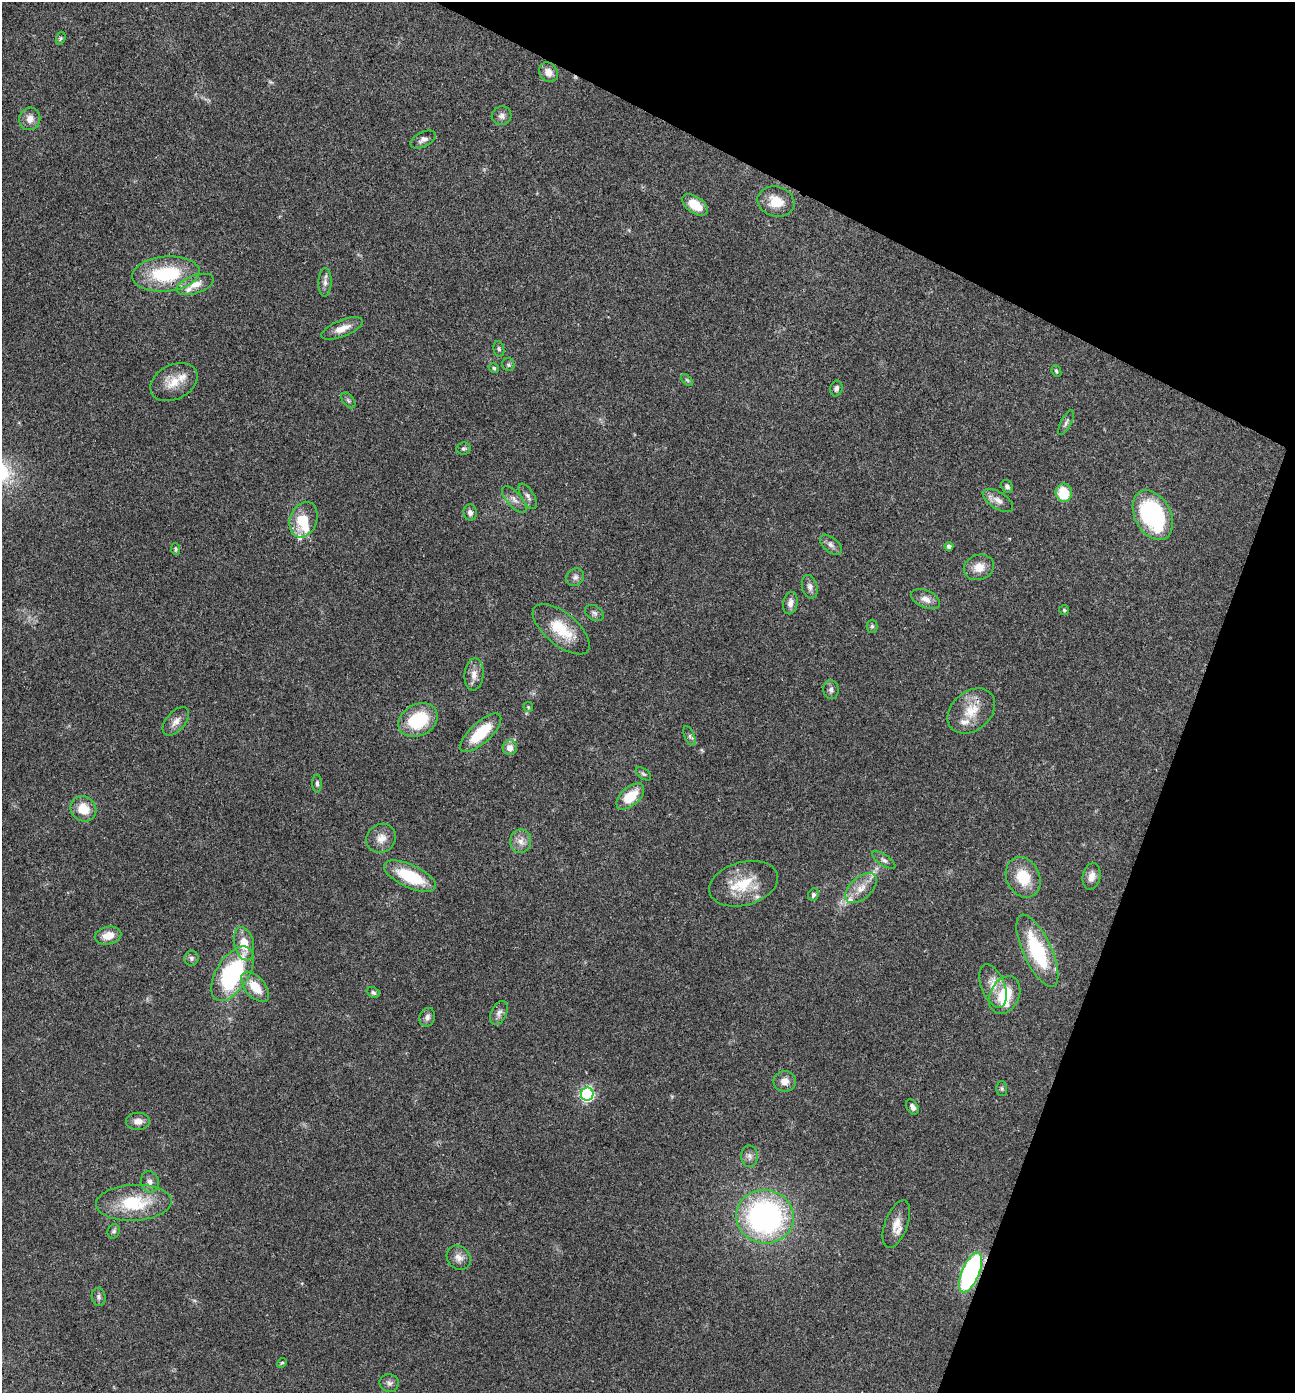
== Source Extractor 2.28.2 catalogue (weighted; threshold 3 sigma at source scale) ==
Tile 8 of 4 x 4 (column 4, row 2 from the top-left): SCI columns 4020-5312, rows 2791-4181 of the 5586 x 5576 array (HDU 1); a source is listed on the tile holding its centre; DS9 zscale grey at full resolution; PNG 1297 x 1395 px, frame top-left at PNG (2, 2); each listed source drawn as its Kron ellipse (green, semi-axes under 4 px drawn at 4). Shown black and unused: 20% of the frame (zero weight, under 3 of 4 exposures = <1% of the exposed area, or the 3 px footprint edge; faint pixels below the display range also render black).
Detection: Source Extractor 2.28.2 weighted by HDU 2 'WHT'; one run over the whole footprint, this tile lists its part. Background 0.0568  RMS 0.0051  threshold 0.0228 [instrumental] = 3 sigma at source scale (4.5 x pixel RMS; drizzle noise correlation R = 1.50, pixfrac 1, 0.05/0.05 arcsec/px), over >= 5 px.
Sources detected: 100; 1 too faint to see at this stretch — neither listed nor drawn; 9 inside a brighter listed object's ellipse — not listed separately; the other 90 listed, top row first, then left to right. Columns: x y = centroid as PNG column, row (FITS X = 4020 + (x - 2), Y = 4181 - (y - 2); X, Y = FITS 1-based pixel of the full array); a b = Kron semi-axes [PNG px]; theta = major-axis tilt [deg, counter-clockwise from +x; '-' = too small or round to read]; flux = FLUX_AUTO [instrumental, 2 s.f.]
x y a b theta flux
61 38 7 4 72 0.77
548 72 10 8 -51 4.3
502 116 10 9 - 2.3
30 119 11 10 - 4.1
423 140 13 7 27 2.5
776 202 19 15 -15 10
695 205 14 8 -36 9.6
166 274 34 17 5 33
325 282 14 6 88 2.5
195 284 19 9 19 6
342 328 22 8 22 5.7
499 349 8 5 -79 1.1
508 365 6 6 - 0.9
494 368 5 4 - 0.79
1056 371 6 4 -65 0.89
687 380 7 4 -44 0.88
174 382 25 17 27 10
836 388 8 6 73 1.6
348 401 9 5 -52 1.2
1066 423 14 5 63 1.6
464 448 7 6 - 1.1
1007 487 7 5 -56 1.5
1064 493 9 8 - 17
528 496 14 6 -59 2.1
514 500 16 7 -48 3.1
998 500 17 8 -32 3.6
470 512 8 6 -85 1.8
1153 515 26 18 -62 69
303 520 18 13 69 15
831 545 13 7 -41 2.3
949 546 4 4 - 1.7
176 549 6 4 -81 0.85
979 567 15 12 20 6.5
575 577 9 8 - 2
810 587 12 7 -77 2.3
926 599 15 8 -24 4
790 603 11 7 80 2.8
1064 610 5 5 - 0.7
594 613 10 7 -32 1.6
872 626 6 5 - 0.82
561 629 34 16 -40 17
474 674 16 9 85 4.3
831 690 9 7 -85 1.9
528 707 5 5 - 0.6
971 711 26 19 40 12
418 720 20 15 28 25
176 721 17 9 49 4
481 733 26 10 42 19
690 736 10 5 -68 1.3
510 748 7 7 - 3.9
643 774 9 5 -37 1
317 783 9 5 -90 1.3
630 797 17 9 42 14
83 809 13 12 - 9.7
381 838 15 14 - 5.3
521 841 12 10 86 3.9
884 860 13 5 -33 1.7
410 876 28 11 -25 23
1092 876 13 9 79 3.7
1023 877 21 16 -64 15
744 884 35 21 15 19
861 888 19 10 42 6.9
813 895 6 5 - 1.4
108 936 13 9 12 6.2
244 944 17 9 -78 8.7
1037 951 39 14 -65 36
191 958 7 7 - 1.3
232 974 30 16 58 61
993 986 23 11 -69 6.7
255 987 18 10 -49 11
373 992 7 5 -25 1.1
1005 995 20 14 63 16
499 1013 13 7 65 2.6
427 1017 9 7 72 2.1
785 1081 11 10 - 4.1
1002 1088 7 5 -88 0.96
587 1094 6 6 - 95
912 1107 8 5 -61 2
138 1121 12 8 1 3.7
749 1156 11 8 -89 2.3
150 1182 11 9 -77 2.7
134 1203 38 18 3 26
765 1217 29 27 -11 120
896 1224 25 11 69 6.4
114 1231 7 6 - 1.1
459 1258 13 11 -46 3.8
971 1272 21 8 67 98
99 1297 9 7 -80 1.5
282 1363 5 4 - 0.68
389 1383 9 9 - 2.1
Overlapping masked pixels (flux is a lower limit): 1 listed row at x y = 971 1272